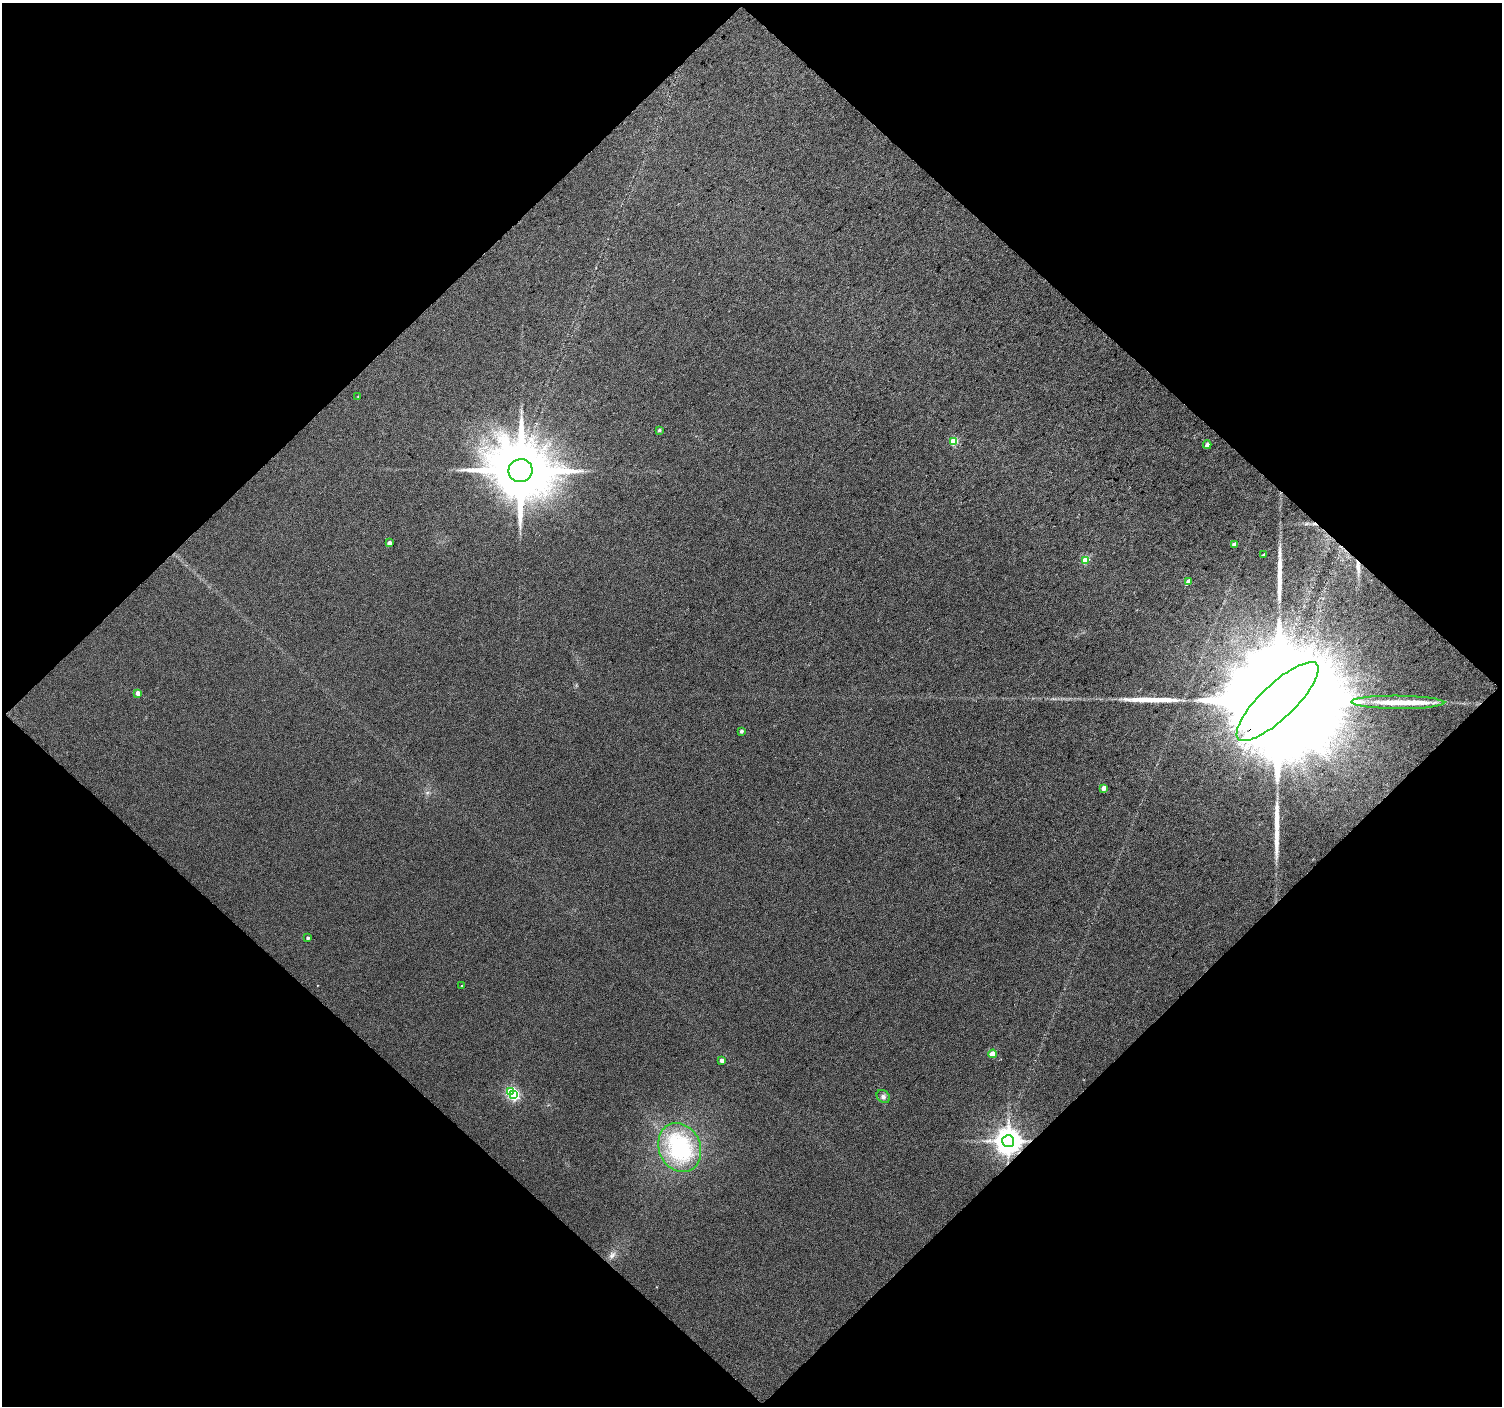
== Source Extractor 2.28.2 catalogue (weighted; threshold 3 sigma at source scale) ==
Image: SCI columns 1-3000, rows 88-2895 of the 3002 x 3001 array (HDU 1 of 3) = the unmasked area's bounding box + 8 px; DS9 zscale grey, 2 x 2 block average (1 PNG px = mean of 2 x 2 image px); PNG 1504 x 1408 px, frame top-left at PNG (2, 3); each listed source drawn as its Kron ellipse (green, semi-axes under 4 px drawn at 4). Shown black and unused: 50% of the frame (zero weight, under 3 of 4 exposures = <1% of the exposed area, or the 3 px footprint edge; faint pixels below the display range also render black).
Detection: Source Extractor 2.28.2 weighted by HDU 2 'WHT'. Background 0.0349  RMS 0.011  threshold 0.0495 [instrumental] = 3 sigma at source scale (4.5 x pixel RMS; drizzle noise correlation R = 1.50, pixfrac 1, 0.0396/0.0396 arcsec/px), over >= 5 px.
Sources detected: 29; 4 long thin detections or spike segments (spike, bleed or trail) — neither listed nor drawn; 1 inside a brighter listed object's ellipse — not listed separately; the other 24 listed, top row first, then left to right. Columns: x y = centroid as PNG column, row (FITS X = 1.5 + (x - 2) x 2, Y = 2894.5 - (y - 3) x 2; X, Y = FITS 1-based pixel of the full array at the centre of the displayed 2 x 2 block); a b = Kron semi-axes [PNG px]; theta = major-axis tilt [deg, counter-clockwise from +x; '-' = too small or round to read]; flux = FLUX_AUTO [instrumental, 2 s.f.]
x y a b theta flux
358 396 3 2 - 1.1
659 430 3 3 - 4.9
954 442 3 3 - 86
1207 445 4 3 - 10
520 471 12 11 - 27000
389 543 3 3 - 12
1234 544 3 3 - 9.5
1263 554 3 2 - 3.2
1085 560 3 3 - 74
1188 581 3 3 - 19
138 693 3 3 - 17
1278 702 54 17 44 300000
1398 702 46 6 -1 74
741 731 3 2 - 6.3
1104 788 3 3 - 17
308 938 2 2 - 4.9
461 986 2 2 - 1.5
992 1054 4 3 - 41
722 1060 3 3 - 14
510 1091 4 3 - 76
514 1094 4 4 - 350
883 1097 7 6 - 8.4
1008 1141 6 6 - 3500
680 1148 25 20 -67 220
Overlapping masked pixels (flux is a lower limit): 2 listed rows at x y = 1278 702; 1008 1141
Diffuse or blended objects may show on this block-average render without a row.